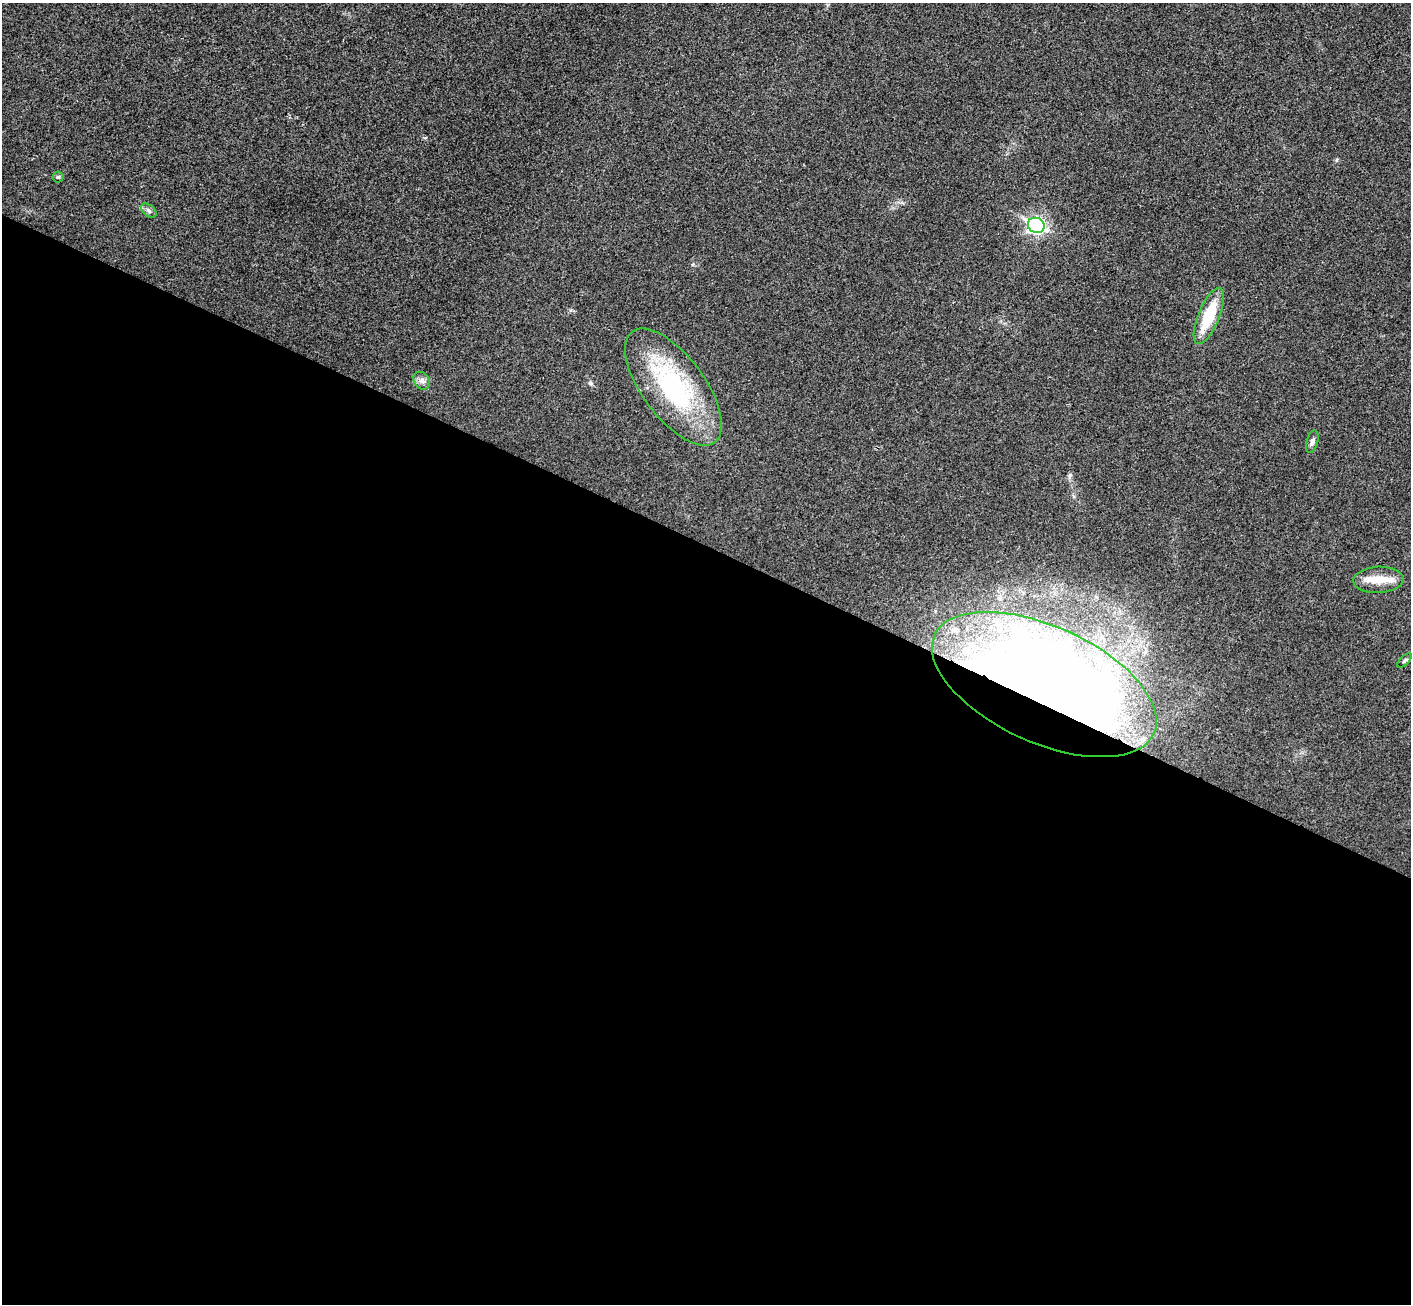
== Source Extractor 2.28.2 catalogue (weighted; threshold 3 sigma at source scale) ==
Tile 14 of 4 x 4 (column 2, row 4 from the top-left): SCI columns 1443-2851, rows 204-1505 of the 5707 x 5742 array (HDU 1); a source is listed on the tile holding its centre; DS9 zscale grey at full resolution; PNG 1413 x 1306 px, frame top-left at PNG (2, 3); each listed source drawn as its Kron ellipse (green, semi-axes under 4 px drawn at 4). Shown black and unused: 58% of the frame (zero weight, under 3 of 4 exposures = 6% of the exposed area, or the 3 px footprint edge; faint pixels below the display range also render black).
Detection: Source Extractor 2.28.2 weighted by HDU 2 'WHT'; one run over the whole footprint, this tile lists its part. Background 0.0358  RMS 0.0065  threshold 0.0291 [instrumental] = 3 sigma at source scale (4.5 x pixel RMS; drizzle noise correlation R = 1.50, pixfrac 1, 0.05/0.05 arcsec/px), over >= 5 px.
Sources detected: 12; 2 inside a brighter listed object's ellipse — not listed separately; the other 10 listed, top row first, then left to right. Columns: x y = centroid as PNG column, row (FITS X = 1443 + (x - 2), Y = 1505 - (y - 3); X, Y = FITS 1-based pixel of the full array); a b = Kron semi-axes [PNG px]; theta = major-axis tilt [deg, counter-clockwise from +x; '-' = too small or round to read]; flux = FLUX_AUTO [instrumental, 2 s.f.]
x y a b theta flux
58 177 5 5 - 1
149 211 9 5 -41 1.8
1036 225 8 7 - 170
1209 316 30 10 68 26
422 381 9 7 -56 2.8
673 387 69 31 -53 92
1312 442 11 5 75 2.2
1378 580 25 13 3 12
1404 661 9 4 45 1.2
1044 684 120 58 -24 1100
Overlapping masked pixels (flux is a lower limit): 1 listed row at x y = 1044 684